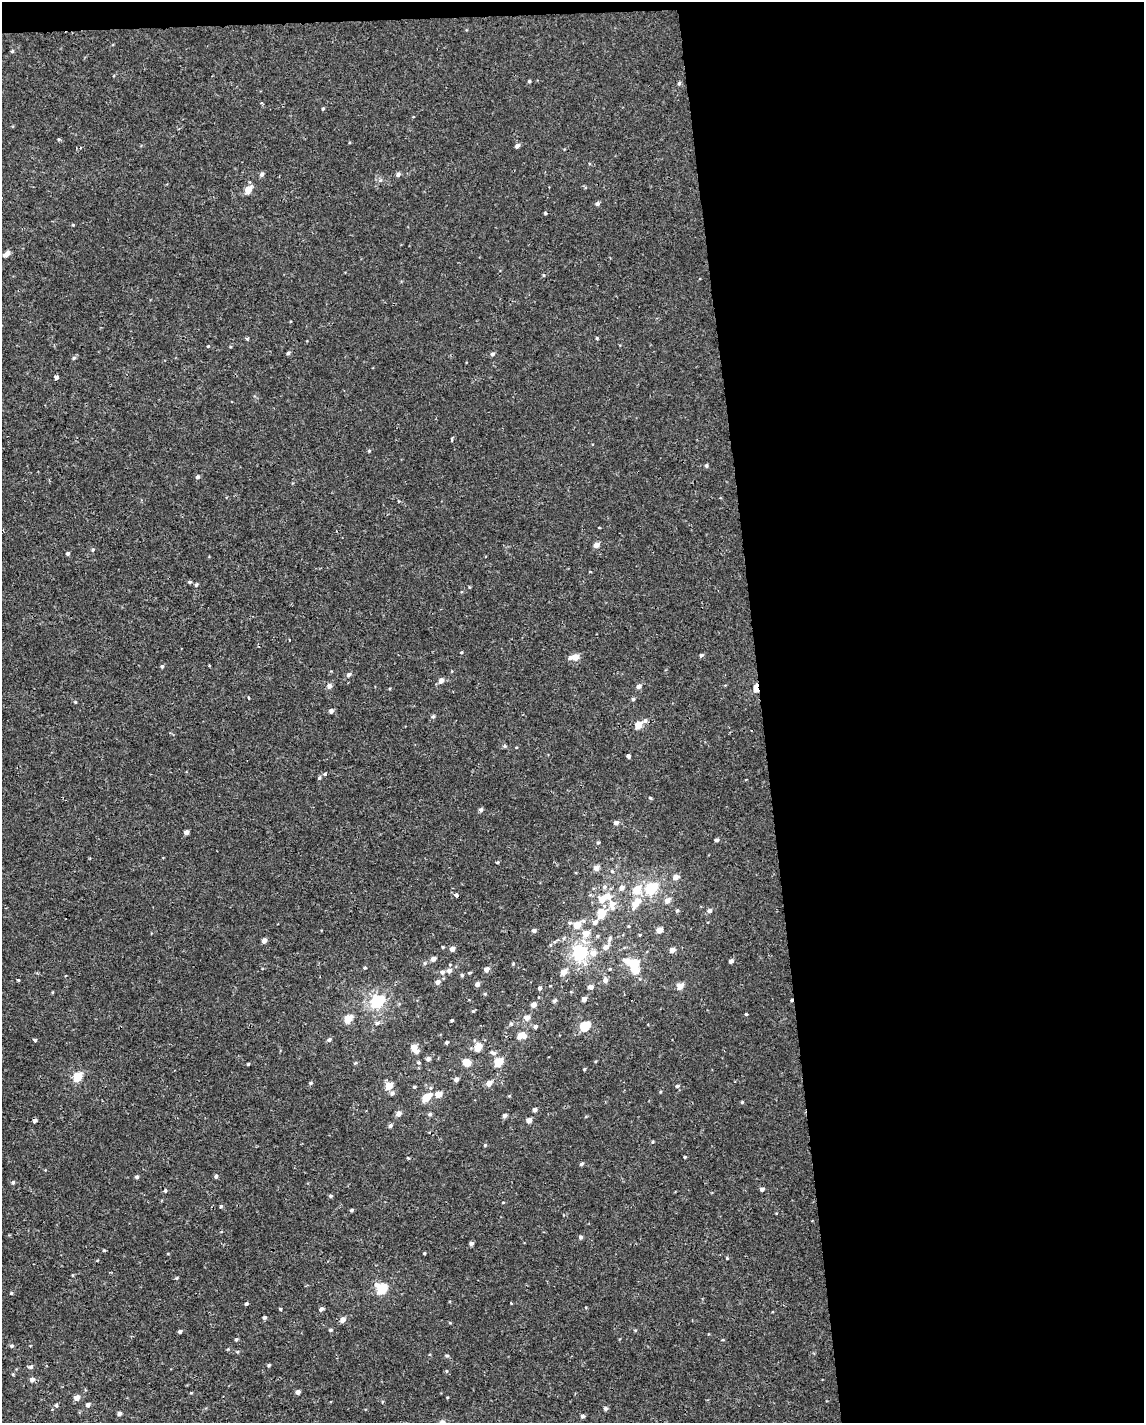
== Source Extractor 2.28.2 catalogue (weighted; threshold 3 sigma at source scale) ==
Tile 4 of 4 x 3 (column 4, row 1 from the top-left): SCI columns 3426-4567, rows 2848-4268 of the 4567 x 4316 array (HDU 1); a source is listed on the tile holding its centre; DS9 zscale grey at full resolution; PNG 1146 x 1425 px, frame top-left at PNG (2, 2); no overlay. Shown black and unused: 34% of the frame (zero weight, under 2 of 3 exposures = <1% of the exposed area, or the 3 px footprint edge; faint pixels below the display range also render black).
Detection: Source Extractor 2.28.2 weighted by HDU 2 'WHT'; one run over the whole footprint, this tile lists its part. Background -3.16e-05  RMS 0.0021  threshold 0.0096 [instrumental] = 3 sigma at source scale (4.5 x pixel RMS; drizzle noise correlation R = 1.50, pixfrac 1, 0.0396/0.0396 arcsec/px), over >= 5 px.
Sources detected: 219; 1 inside a brighter object's white glare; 1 cosmic-ray / hot-pixel residue — not listed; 1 inside a brighter listed object's ellipse — not listed separately; the other 216 listed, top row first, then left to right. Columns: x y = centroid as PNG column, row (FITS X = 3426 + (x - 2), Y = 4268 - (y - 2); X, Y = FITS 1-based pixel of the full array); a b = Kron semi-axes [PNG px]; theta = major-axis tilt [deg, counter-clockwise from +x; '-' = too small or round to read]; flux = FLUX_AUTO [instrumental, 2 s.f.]
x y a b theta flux
12 51 5 4 - 0.3
529 81 4 4 - 0.27
679 83 6 4 63 0.37
261 103 4 3 - 0.24
323 109 4 3 - 0.27
413 117 4 2 - 0.15
517 146 5 4 - 0.84
262 174 5 5 - 0.63
398 175 6 5 - 0.59
380 180 6 4 88 0.34
248 190 6 5 - 3.4
597 204 5 5 - 0.59
545 213 5 3 - 0.23
73 225 4 3 - 0.18
6 254 10 5 38 1.1
544 275 5 4 - 0.23
597 338 4 4 - 0.25
247 339 4 4 - 0.26
208 346 4 4 - 0.18
230 347 5 3 - 0.19
288 353 5 4 - 0.41
492 354 5 5 - 0.53
74 358 5 5 - 0.37
56 377 4 3 - 1.7
452 439 4 3 - 0.37
369 451 4 4 - 0.26
706 466 4 4 - 0.42
197 477 5 5 - 0.48
226 497 3 3 - 0.17
599 527 3 2 - 0.18
596 545 5 5 - 1.5
93 550 5 5 - 0.34
67 553 4 3 - 0.38
189 582 6 4 0 0.35
196 585 5 4 - 0.37
469 587 4 3 - 0.18
461 652 4 4 - 0.2
701 655 5 4 - 0.47
576 657 7 6 - 2.2
162 666 5 4 - 0.37
349 674 6 5 - 0.62
441 680 7 5 47 1.1
329 686 6 5 - 0.91
639 686 5 5 - 0.88
756 688 7 4 -83 4.9
249 698 4 2 - 0.24
633 699 5 4 - 0.37
75 702 5 4 - 0.22
331 711 5 4 - 0.69
433 716 5 4 - 0.37
645 721 7 5 28 0.55
638 725 6 5 - 2.9
505 746 5 4 - 0.36
628 756 4 3 - 0.83
319 778 6 5 - 0.37
650 798 4 3 - 0.39
481 810 5 5 - 0.53
616 823 6 5 - 0.81
186 832 4 4 - 0.96
716 840 4 4 - 0.57
598 843 5 4 - 0.26
497 862 5 3 - 0.25
596 868 6 5 - 1.4
612 871 5 5 - 0.31
676 877 6 5 - 1.4
604 887 6 6 - 0.72
622 888 7 6 - 0.93
651 888 7 5 42 19
636 890 11 8 47 3.6
456 895 4 3 - 1.4
604 898 18 9 29 4.3
667 900 7 6 - 1.4
636 903 15 7 60 3.6
612 904 12 8 -80 2.1
677 911 6 4 62 0.35
709 911 6 5 - 0.68
601 914 9 7 78 4.3
595 922 8 6 37 0.89
570 923 6 5 - 0.35
577 924 8 5 34 3.4
628 926 5 4 - 0.23
659 930 5 5 - 1.9
534 931 5 4 - 0.52
586 933 8 7 - 2.1
640 935 4 4 - 0.2
610 939 10 5 73 0.57
264 940 4 4 - 1.2
550 945 5 3 - 0.23
443 947 3 3 - 0.21
606 947 7 5 31 1.5
452 949 5 4 - 1
672 950 5 5 - 1.3
580 953 8 7 - 33
593 953 8 8 - 1.5
433 959 5 4 - 1.1
731 961 4 4 - 0.7
633 962 17 7 -10 4.7
425 963 5 5 - 0.31
450 964 4 3 - 0.16
513 964 5 3 - 0.21
365 968 3 3 - 0.8
486 969 5 5 - 1.1
610 969 5 4 - 0.22
449 971 6 5 - 0.83
636 971 9 9 - 2
442 972 5 5 - 0.64
564 972 6 5 - 2.4
462 975 4 4 - 0.29
18 980 3 3 - 0.26
605 980 6 5 - 1
437 982 5 5 - 0.86
477 984 4 4 - 0.84
550 986 4 2 - 0.13
680 986 6 5 - 2.2
590 987 6 5 - 0.83
539 988 5 4 - 0.44
485 994 5 4 - 0.21
584 999 4 4 - 1
377 1001 7 6 - 29
554 1001 5 4 - 0.41
534 1005 5 5 - 1.2
473 1011 5 4 - 0.21
746 1014 3 3 - 0.58
527 1018 7 6 - 1.1
348 1019 6 5 - 4.6
452 1020 3 3 - 0.24
377 1023 7 5 24 0.61
511 1024 6 5 - 0.34
585 1026 6 5 - 10
535 1027 6 5 - 0.54
521 1035 8 6 -3 3
35 1040 4 4 - 0.29
329 1040 5 4 - 0.52
446 1042 4 3 - 0.42
414 1047 5 5 - 2.2
478 1047 6 5 - 3.6
417 1051 6 5 - 0.75
493 1053 9 6 -23 0.65
428 1059 5 5 - 0.67
418 1062 5 4 - 0.3
466 1062 7 5 -38 3.3
499 1062 6 5 - 6.3
355 1063 5 4 - 0.26
248 1064 3 3 - 0.23
584 1069 4 3 - 0.23
78 1077 6 5 - 7
456 1079 4 4 - 0.82
311 1083 5 4 - 0.34
489 1083 5 5 - 1.6
389 1086 5 5 - 4.1
677 1086 5 5 - 0.49
414 1087 4 3 - 0.26
392 1093 6 5 - 0.59
439 1094 5 5 - 2
426 1098 8 5 39 4.9
742 1102 4 4 - 0.25
535 1110 4 4 - 0.66
398 1114 5 5 - 1.3
430 1114 5 4 - 0.42
505 1116 5 4 - 0.66
35 1120 4 3 - 0.93
529 1120 5 4 - 1.4
390 1126 5 5 - 0.48
653 1142 5 4 - 0.25
485 1145 5 4 - 0.23
685 1157 4 3 - 0.24
408 1158 5 4 - 0.26
581 1164 6 4 33 0.36
216 1176 5 4 - 0.45
137 1177 5 4 - 0.49
13 1182 6 4 74 0.32
762 1189 5 4 - 0.67
165 1191 3 3 - 0.98
331 1196 5 4 - 0.34
221 1206 4 4 - 0.27
351 1210 4 3 - 0.32
581 1237 5 4 - 0.47
471 1243 4 4 - 0.7
104 1250 4 4 - 0.24
424 1253 3 3 - 0.26
168 1254 4 3 - 0.16
727 1258 4 3 - 0.19
72 1275 5 3 - 0.17
176 1278 4 4 - 0.24
376 1284 5 4 - 1.2
382 1289 6 5 - 12
11 1293 4 4 - 0.24
511 1303 3 2 - 0.19
246 1304 4 4 - 0.34
280 1309 4 3 - 0.21
321 1309 5 4 - 0.67
264 1317 4 4 - 0.35
343 1320 5 5 - 1.4
450 1323 5 3 - 0.18
331 1330 5 4 - 0.31
635 1330 5 3 - 0.22
180 1331 4 4 - 0.44
236 1339 4 4 - 0.26
723 1340 5 3 - 0.18
11 1346 5 4 - 0.36
228 1349 4 3 - 0.2
237 1352 5 4 - 0.26
447 1356 6 4 -15 0.3
269 1365 4 3 - 0.31
31 1367 6 5 - 0.53
446 1371 5 4 - 0.25
32 1379 6 5 - 0.92
298 1392 4 4 - 0.91
191 1393 5 3 - 0.18
77 1398 6 5 - 1.5
56 1405 5 4 - 0.53
88 1405 5 5 - 0.67
605 1408 5 4 - 0.55
119 1414 5 4 - 0.67
583 1416 5 4 - 0.51
442 1422 6 6 - 0.75
Overlapping masked pixels (flux is a lower limit): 1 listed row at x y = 756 688
Isophote crosses this tile's border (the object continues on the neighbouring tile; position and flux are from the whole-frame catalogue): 1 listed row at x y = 442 1422